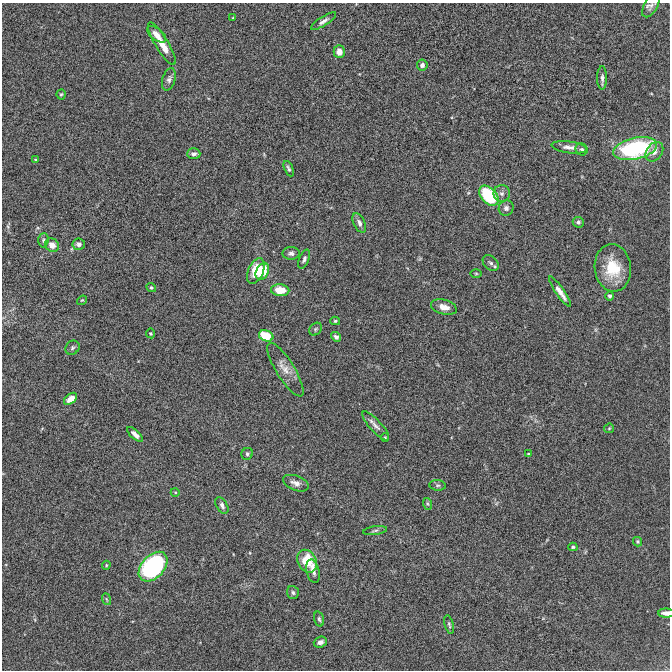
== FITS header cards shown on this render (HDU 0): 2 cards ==
NAXIS1  =                  668 / Axis length
NAXIS2  =                  668 / Axis length

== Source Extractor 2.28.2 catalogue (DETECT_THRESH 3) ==
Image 668 x 668 px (HDU 0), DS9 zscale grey, 1 PNG px = 1 image px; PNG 672 x 672 px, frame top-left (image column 1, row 668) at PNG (2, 3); each listed source drawn as its Kron ellipse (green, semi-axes under 4 px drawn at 4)
Background 3.10e-05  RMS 0.0036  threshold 0.0108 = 3 sigma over >= 5 px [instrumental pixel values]
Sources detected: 70; all 70 listed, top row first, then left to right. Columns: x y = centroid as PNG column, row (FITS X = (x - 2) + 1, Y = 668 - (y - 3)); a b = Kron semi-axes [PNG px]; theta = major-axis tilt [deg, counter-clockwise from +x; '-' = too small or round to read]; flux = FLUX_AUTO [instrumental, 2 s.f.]
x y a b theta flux
651 5 13 6 60 0.92
233 18 3 2 - 0.2
323 21 14 4 32 0.93
157 34 11 6 -38 1.7
162 44 24 6 -59 3.3
339 52 6 5 - 1.8
422 65 5 5 - 0.79
602 78 11 5 90 0.79
169 79 11 6 74 0.88
61 94 5 4 - 0.34
569 147 18 6 -7 1.5
582 149 6 5 - 0.51
635 149 22 10 13 31
654 152 11 7 54 1.4
194 154 7 5 0 0.82
36 160 3 3 - 0.28
289 169 8 3 -65 0.52
502 194 8 8 - 0.92
489 196 11 7 -47 15
506 208 8 7 - 0.79
578 222 5 5 - 0.56
359 223 10 5 -64 0.97
43 240 7 5 87 0.47
79 244 6 6 - 0.82
52 245 7 6 - 1.8
291 253 8 6 4 0.85
304 259 10 5 68 0.62
491 263 9 6 -43 0.72
613 268 24 18 -83 7.9
256 271 14 7 66 6.1
262 271 9 6 64 4.8
476 273 5 3 - 0.24
151 287 5 4 - 0.36
280 290 9 6 -5 4.7
560 292 18 4 -55 1.8
610 296 4 4 - 0.59
82 300 5 4 - 0.28
444 307 13 7 -15 2
335 321 5 4 - 0.35
316 329 7 5 48 0.4
151 333 5 4 - 0.29
266 336 7 5 -22 6.9
336 337 5 4 - 0.55
72 348 7 6 - 0.54
285 370 31 9 -58 2.9
71 399 7 4 40 2.5
376 426 19 6 -47 1.3
609 428 5 4 - 0.26
135 434 10 4 -42 1.3
385 438 4 3 - 0.28
247 454 6 5 - 0.44
528 454 3 2 - 0.19
296 483 13 7 -21 1.4
437 485 8 5 -6 0.46
175 492 4 3 - 0.22
428 504 6 4 -70 0.35
222 505 9 5 -60 0.8
375 531 12 4 7 0.53
638 542 5 4 - 0.38
573 547 4 4 - 0.37
307 561 12 9 -61 6.7
106 565 4 4 - 0.22
153 567 17 11 47 40
313 571 12 6 -76 1.3
293 593 7 5 -72 0.55
106 599 6 3 -70 0.32
666 613 8 4 -1 1.2
319 619 7 4 -74 0.44
449 625 10 4 -76 0.44
320 642 7 5 21 1.1
At the frame edge (FLAGS 8, measured only in part): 1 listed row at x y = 666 613